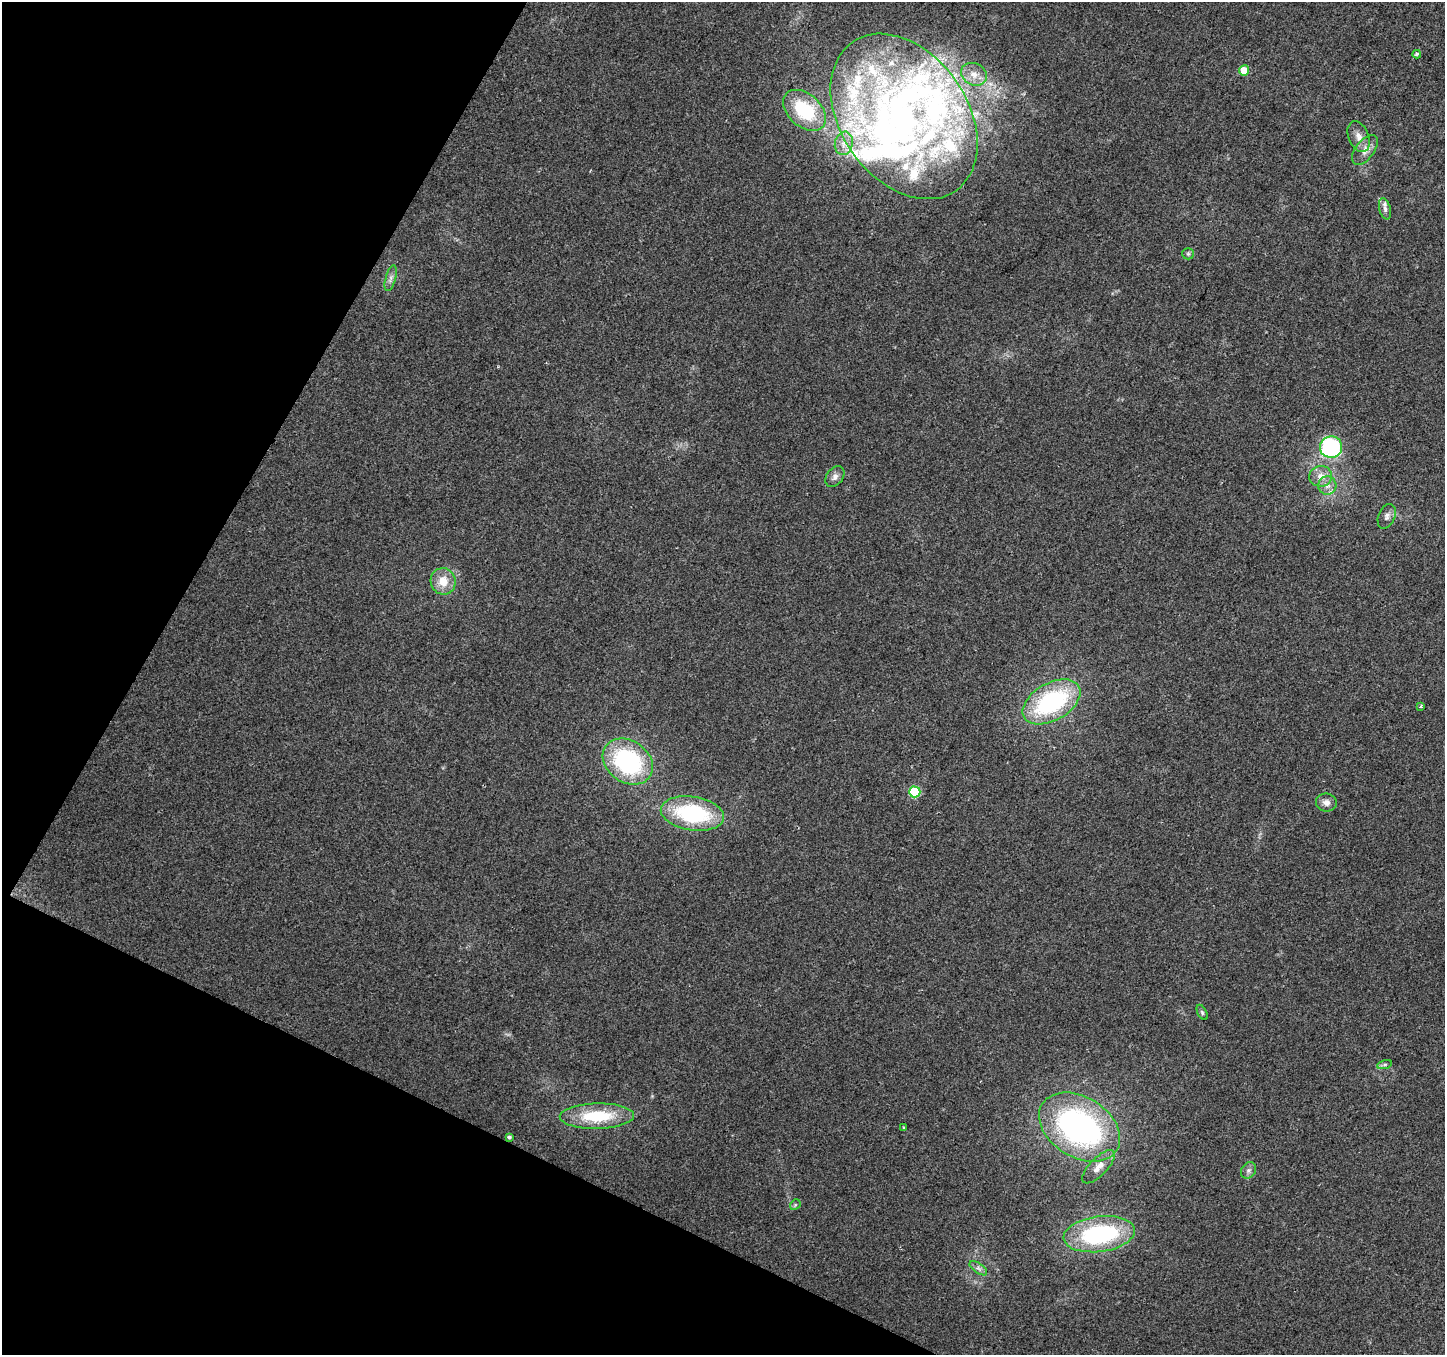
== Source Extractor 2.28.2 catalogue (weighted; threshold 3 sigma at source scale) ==
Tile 9 of 4 x 4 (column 1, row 3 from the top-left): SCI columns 8-1450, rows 1618-2970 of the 5780 x 5874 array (HDU 1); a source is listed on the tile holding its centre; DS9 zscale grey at full resolution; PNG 1447 x 1357 px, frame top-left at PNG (2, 2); each listed source drawn as its Kron ellipse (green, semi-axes under 4 px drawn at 4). Shown black and unused: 23% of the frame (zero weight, under 2 of 3 exposures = <1% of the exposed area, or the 3 px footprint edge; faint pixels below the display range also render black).
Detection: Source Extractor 2.28.2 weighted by HDU 2 'WHT'; one run over the whole footprint, this tile lists its part. Background 0.0665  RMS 0.0074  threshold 0.0331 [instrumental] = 3 sigma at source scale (4.5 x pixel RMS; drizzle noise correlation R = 1.50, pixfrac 1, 0.0396/0.0396 arcsec/px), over >= 5 px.
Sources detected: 48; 14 inside a brighter listed object's ellipse — not listed separately; the other 34 listed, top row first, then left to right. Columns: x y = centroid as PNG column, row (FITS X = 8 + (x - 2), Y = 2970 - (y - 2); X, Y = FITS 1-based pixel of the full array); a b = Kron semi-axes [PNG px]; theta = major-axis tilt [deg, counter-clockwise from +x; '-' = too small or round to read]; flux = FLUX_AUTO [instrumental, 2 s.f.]
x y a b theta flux
1417 54 4 3 - 1.6
1244 70 5 5 - 17
974 74 13 11 -27 8
805 110 25 16 -42 42
904 116 91 63 -55 370
1359 137 16 10 -68 6.1
844 143 12 9 79 6.2
1365 150 17 9 51 6.7
1385 209 11 5 -74 2.9
1188 254 6 5 - 1.4
391 278 13 5 75 3
1331 447 11 10 - 89
1321 476 11 10 - 7.1
835 477 11 8 53 3.8
1327 486 9 9 - 4.7
1387 516 13 8 67 3.5
443 581 13 12 - 12
1052 702 31 18 30 94
1421 706 3 3 - 1.8
628 762 27 21 -34 94
915 792 5 5 - 52
1326 802 10 9 - 4.3
692 813 32 17 -9 74
1202 1012 8 4 -63 1.3
1385 1065 8 3 19 1.4
597 1116 37 12 1 37
1080 1127 44 30 -32 190
904 1128 3 3 - 0.75
509 1137 4 3 - 1.4
1098 1167 21 8 46 7.3
1248 1170 9 7 52 2.6
795 1205 6 4 46 1.1
1099 1234 36 17 7 89
978 1268 10 5 -35 2.6